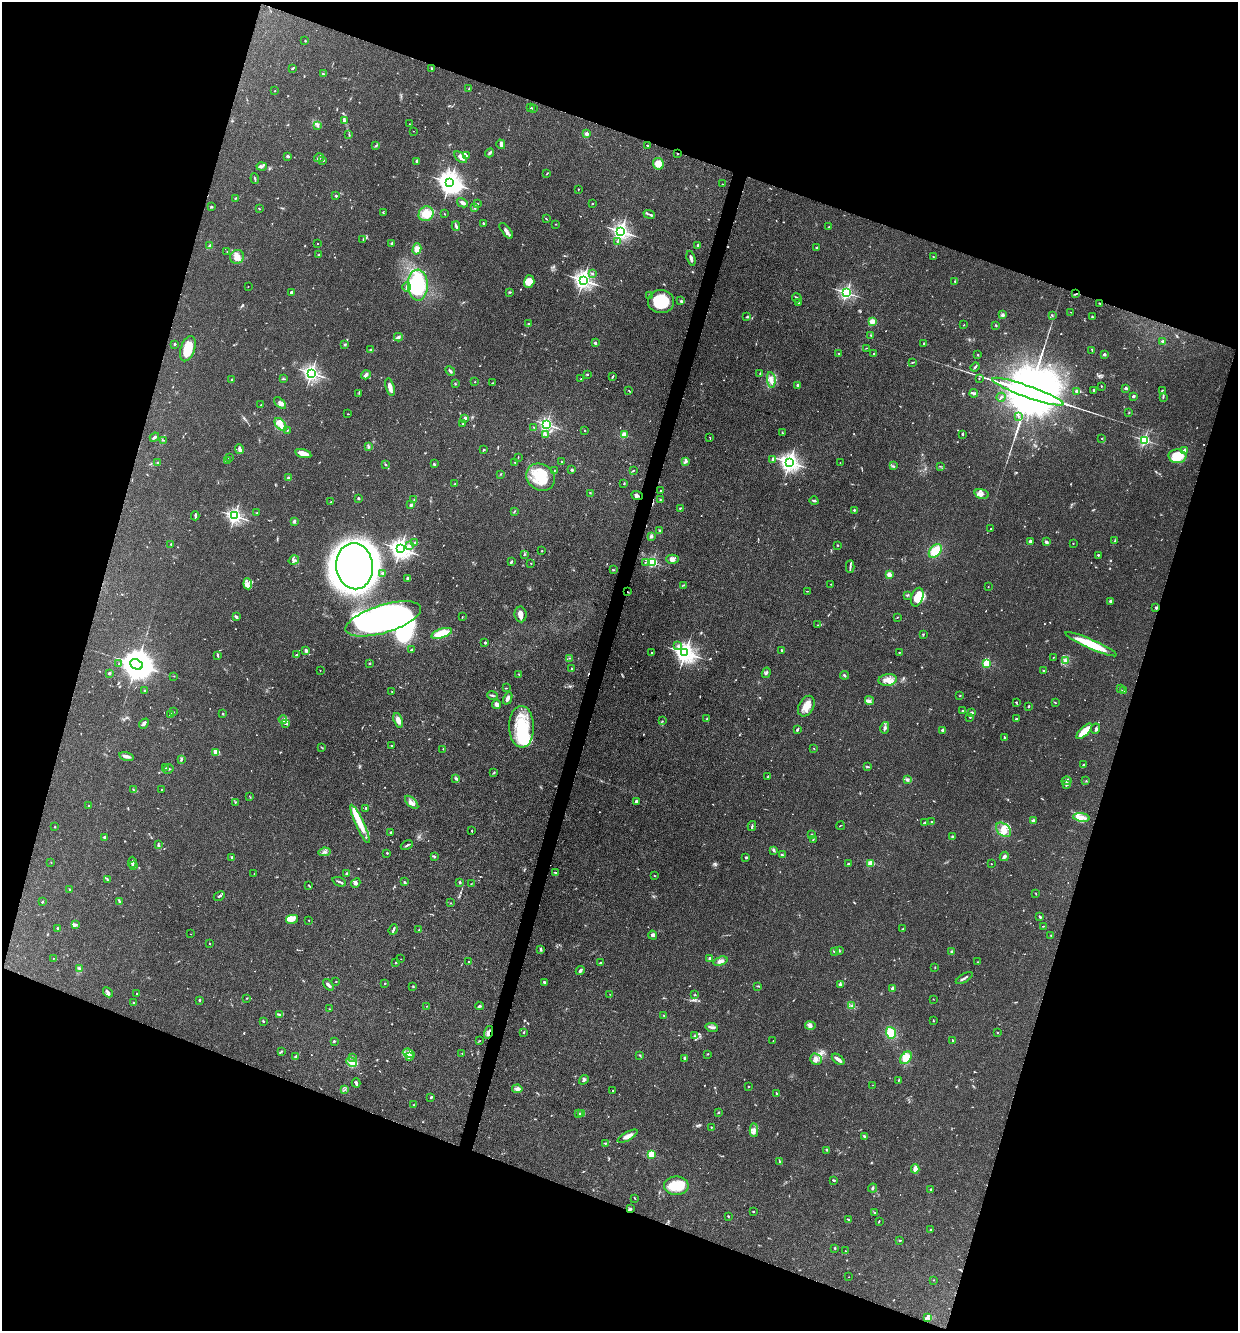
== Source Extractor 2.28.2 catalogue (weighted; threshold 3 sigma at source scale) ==
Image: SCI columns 261-5202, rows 2-5316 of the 5334 x 5318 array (HDU 1 of 3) = the unmasked area's bounding box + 8 px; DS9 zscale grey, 4 x 4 block average (1 PNG px = mean of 4 x 4 image px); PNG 1240 x 1333 px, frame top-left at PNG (2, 2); each listed source drawn as its Kron ellipse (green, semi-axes under 4 px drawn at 4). Shown black and unused: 38% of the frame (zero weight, under 3 of 4 exposures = <1% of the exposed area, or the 3 px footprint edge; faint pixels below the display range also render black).
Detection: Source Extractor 2.28.2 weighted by HDU 2 'WHT'. Background 0.141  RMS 0.0069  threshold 0.0308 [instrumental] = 3 sigma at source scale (4.5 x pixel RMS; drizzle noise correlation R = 1.50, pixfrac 1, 0.05/0.05 arcsec/px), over >= 5 px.
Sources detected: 837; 10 too faint to see at this stretch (4 x 4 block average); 5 inside a brighter object's white glare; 6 cosmic-ray / hot-pixel residue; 3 long thin detections or spike segments (spike, bleed or trail) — neither listed nor drawn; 23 coinciding with a brighter row at this scale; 48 inside a brighter listed object's ellipse — not listed separately; of the other 742, all 500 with FLUX_AUTO >= 1.77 (the completeness limit of this list) listed and drawn (242 fainter detections not listed), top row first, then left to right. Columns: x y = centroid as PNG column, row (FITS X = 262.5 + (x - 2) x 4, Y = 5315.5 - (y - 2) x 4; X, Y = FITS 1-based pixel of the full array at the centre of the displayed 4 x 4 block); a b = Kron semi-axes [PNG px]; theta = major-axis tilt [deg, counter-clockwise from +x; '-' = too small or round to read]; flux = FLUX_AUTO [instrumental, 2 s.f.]
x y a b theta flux
305 41 2 2 - 2.2
293 68 3 3 - 3.5
432 68 3 2 - 5.5
323 74 2 2 - 2.8
469 89 3 2 - 2.3
275 91 2 2 - 4.7
531 108 3 2 - 3.7
533 109 2 2 - 2.4
345 121 3 3 - 7.3
409 124 2 2 - 2.9
318 125 4 2 - 5.9
413 131 2 2 - 2.8
349 134 2 2 - 2.7
586 134 2 2 - 69
501 144 5 3 - 12
647 145 2 2 - 2.6
376 146 2 2 - 2.8
490 153 5 2 - 7.3
678 154 2 2 - 2
288 156 2 2 - 30
466 156 3 2 - 4.6
460 157 7 3 -42 16
319 158 5 3 - 8.8
323 161 3 2 - 4.8
417 162 3 2 - 14
658 164 6 5 - 53
262 167 5 2 - 6.6
547 174 3 2 - 2
255 178 5 2 - 3.9
450 182 4 3 - 4100
723 184 2 2 - 2
578 189 3 2 - 2.9
336 196 2 2 - 19
235 198 2 2 - 3.5
462 203 6 3 -28 12
477 204 2 2 - 2.5
592 204 2 2 - 5
211 207 2 2 - 5.6
475 207 3 2 - 4.5
259 209 2 2 - 3.9
383 213 3 2 - 1.8
426 214 8 7 - 61
444 214 2 2 - 2
649 214 6 2 -21 6.9
546 219 3 2 - 2.3
483 223 2 2 - 15
556 224 3 2 - 1.8
456 226 5 2 - 8.9
829 227 2 2 - 2.7
506 231 9 3 -52 13
621 231 3 2 - 1800
363 239 2 2 - 2.7
617 241 3 2 - 2.9
392 243 3 2 - 5.3
318 244 2 2 - 3.8
698 245 2 2 - 21
210 246 3 2 - 15
816 248 2 2 - 6.4
417 249 6 4 75 32
227 251 2 2 - 2
319 255 3 3 - 4.8
237 257 7 6 - 26
933 257 2 2 - 3.2
691 258 7 2 -73 13
592 274 3 2 - 4.4
583 280 3 2 - 2100
529 282 6 5 - 45
955 282 2 2 - 2.9
418 285 15 10 -88 310
248 287 2 2 - 2.3
407 287 5 3 - 10
291 292 4 2 - 4.4
510 292 2 2 - 2.4
846 293 2 2 - 1000
1075 294 2 2 - 3
650 296 3 2 - 5
797 298 5 2 - 7.6
681 301 4 2 - 4.4
661 302 13 11 1 160
798 303 2 2 - 2.3
1099 303 3 2 - 2.6
1071 312 2 2 - 3.1
1002 315 3 3 - 9.1
1052 315 2 2 - 3.5
1092 316 2 2 - 3
747 317 3 2 - 5.1
872 322 3 3 - 31
529 324 2 2 - 23
964 325 2 2 - 2.9
996 325 2 2 - 5.1
871 335 2 2 - 3.4
398 337 4 3 - 7.1
1162 341 2 2 - 16
595 343 2 2 - 15
924 343 2 2 - 7.4
174 344 2 2 - 13
345 344 2 2 - 5.5
866 348 2 2 - 2.3
188 349 13 7 71 96
370 350 3 2 - 3.3
1092 350 3 2 - 2.6
839 353 2 2 - 2
874 353 2 2 - 6.2
1104 354 2 2 - 33
978 355 2 2 - 2.8
913 362 3 2 - 2.9
975 367 5 2 - 6.7
450 371 5 2 - 6.6
311 373 3 2 - 1700
587 374 2 2 - 9.9
760 374 3 2 - 3.3
366 375 5 2 - 8.7
613 376 4 2 - 3.9
979 378 2 2 - 1.8
284 379 4 2 - 4.1
581 379 2 2 - 1.9
232 380 2 2 - 13
771 380 8 3 -82 20
475 382 2 2 - 3.8
493 383 3 2 - 2.2
455 384 2 2 - 2.1
798 385 2 2 - 33
1101 386 2 2 - 1.9
390 387 9 3 -75 31
1126 388 2 2 - 32
629 390 2 2 - 2.1
1094 390 2 2 - 8.7
1162 390 2 2 - 2.9
1076 391 2 2 - 11
1028 392 38 6 -20 110000
359 393 2 2 - 2.6
974 393 4 2 - 6.1
1133 396 2 2 - 26
1001 397 4 2 - 6.3
1163 397 3 2 - 3.9
280 403 7 4 -42 16
261 405 2 2 - 3.1
1129 413 2 2 - 2.2
348 414 2 2 - 2.1
1018 416 3 2 - 3.2
465 418 3 2 - 14
463 423 3 2 - 2.6
281 424 7 4 -49 30
546 424 2 2 - 1000
534 427 3 2 - 3.3
287 430 2 2 - 2
585 431 2 2 - 9.5
782 433 2 2 - 3.3
545 434 4 3 - 6.9
962 434 2 2 - 5.9
624 435 2 2 - 170
154 437 5 2 - 9.7
710 438 3 2 - 2.5
1102 438 2 2 - 2.4
164 440 2 2 - 1.8
1144 440 2 2 - 740
369 447 2 2 - 2.1
240 449 5 4 - 10
483 450 2 2 - 5.4
1184 451 2 2 - 74
303 453 8 4 -15 30
1177 456 9 7 -4 110
229 457 2 2 - 3
518 457 2 2 - 2.1
772 459 4 2 - 5.9
227 461 2 2 - 2.8
686 461 3 2 - 6.1
515 462 2 2 - 2.8
561 462 2 2 - 1.8
790 462 3 3 - 2300
158 463 3 2 - 4.5
840 463 2 2 - 2
434 464 3 2 - 3.8
386 465 2 2 - 2.9
894 466 2 2 - 3.1
940 466 2 2 - 1.9
554 470 2 2 - 1.8
571 470 2 2 - 20
633 470 2 2 - 3.5
501 474 2 2 - 2.4
540 477 15 13 -35 130
288 478 4 2 - 7.5
624 483 3 2 - 2.5
455 484 2 2 - 3.6
661 491 2 2 - 2.4
590 493 2 2 - 1.9
982 494 7 5 -15 19
637 495 6 2 -23 12
358 499 2 2 - 21
414 500 4 2 - 3
660 500 2 2 - 4.1
814 501 4 2 - 6.7
330 502 2 2 - 2.4
411 505 2 2 - 27
680 508 3 2 - 3.1
854 510 2 2 - 16
514 511 3 2 - 2.4
256 513 2 2 - 2.1
195 516 4 2 - 4.3
234 516 2 2 - 1400
294 521 3 2 - 7.6
991 529 3 2 - 2
659 530 2 2 - 3.7
651 536 4 3 - 6.8
1030 541 2 2 - 30
1115 541 2 2 - 2.3
415 542 3 2 - 3.5
1046 542 2 2 - 10
1073 543 2 2 - 2.1
171 544 2 2 - 8.5
837 545 2 2 - 3
409 546 2 2 - 13
400 549 3 3 - 2700
542 551 2 2 - 1.9
935 551 8 5 49 61
524 555 3 2 - 3.5
1098 555 2 2 - 11
672 559 6 4 0 16
294 560 5 3 - 9
511 562 3 2 - 8.5
645 562 2 2 - 2.1
652 562 2 2 - 570
531 563 2 2 - 2.6
355 566 23 18 -84 4900
850 567 6 2 87 7.1
614 570 2 2 - 2.3
383 573 2 2 - 3.8
889 574 2 2 - 100
408 578 3 3 - 5.8
248 584 5 3 - 17
831 584 2 2 - 3.9
683 585 4 2 - 3.1
988 587 2 2 - 2.7
807 591 3 2 - 2.1
628 592 3 2 - 2.4
907 595 3 2 - 4.1
917 597 9 6 72 90
1110 601 3 3 - 6.6
1155 607 3 2 - 4
521 614 8 6 -82 24
237 617 3 2 - 6.1
462 617 3 2 - 2.4
897 617 2 2 - 2.3
383 619 39 14 17 2100
818 625 2 2 - 2
442 633 11 4 18 94
923 634 2 2 - 4
485 643 2 2 - 19
1091 644 28 4 -24 140
678 646 3 2 - 5.3
412 649 3 2 - 3.6
782 650 3 2 - 7.7
306 651 3 3 - 12
899 652 2 2 - 2.6
652 653 2 2 - 7.1
685 653 3 3 - 2700
218 655 3 2 - 5.5
296 655 3 2 - 3.2
1054 657 2 2 - 2
570 658 3 2 - 3.6
1065 661 4 3 - 9.6
987 663 2 2 - 280
119 664 2 2 - 4.7
136 664 7 5 -24 12000
370 664 2 2 - 3
572 669 3 2 - 3.8
320 670 2 2 - 4.6
1043 671 2 2 - 4.4
109 673 2 2 - 24
766 673 5 2 - 7.6
519 674 3 2 - 3
844 675 4 2 - 6.2
174 676 2 2 - 2.4
888 680 9 6 9 31
506 688 3 2 - 2.3
1120 689 2 2 - 1.9
144 691 3 2 - 3.1
1123 691 3 2 - 2.5
392 692 3 2 - 1.9
492 695 5 2 - 5.6
960 696 2 2 - 4.9
508 698 6 2 66 17
869 700 4 2 - 6
1016 702 2 2 - 3.4
1055 702 3 2 - 2.3
496 704 4 3 - 19
806 706 11 7 62 51
1029 706 2 2 - 11
963 711 2 2 - 13
173 712 3 2 - 3.4
972 713 2 2 - 25
170 714 3 2 - 2.5
223 714 2 2 - 12
970 717 2 2 - 2.8
283 719 4 3 - 7.2
707 719 2 2 - 2.9
1016 719 2 2 - 9.6
398 720 8 3 -70 26
662 721 2 2 - 1.8
144 724 6 2 49 7.7
286 724 3 2 - 3.2
521 727 21 12 -88 170
885 728 6 3 78 9
1096 729 5 2 - 6.3
797 730 2 2 - 8.3
943 730 2 2 - 40
1084 731 10 3 44 75
1005 738 3 2 - 7
392 746 2 2 - 3.9
322 748 3 2 - 1.8
443 749 2 2 - 1.8
814 749 3 2 - 2.2
215 752 4 3 - 9.5
127 756 7 3 -14 14
181 760 3 2 - 3.2
1084 765 3 2 - 7.8
867 767 3 2 - 2.1
165 768 2 2 - 1.8
168 769 5 2 - 4.4
493 773 3 2 - 3.2
768 776 3 2 - 3.9
456 779 3 2 - 9.1
907 780 4 2 - 5.6
1066 781 5 3 - 10
1086 781 2 2 - 2.5
1066 785 3 2 - 5.3
161 789 2 2 - 3.2
134 790 4 2 - 4.2
250 797 3 2 - 1.8
235 802 2 2 - 2.6
412 802 8 3 -44 13
636 802 4 2 - 5.1
89 806 2 2 - 5.9
366 808 2 2 - 13
1081 817 8 4 -9 24
1033 821 2 2 - 68
925 822 2 2 - 2.1
931 822 2 2 - 3.5
360 824 21 4 -65 66
752 826 5 2 - 4.8
840 826 4 2 - 2.4
55 827 2 2 - 7.4
1004 830 9 6 -42 39
472 831 2 2 - 3.6
391 832 2 2 - 22
811 835 2 2 - 5.4
104 837 2 2 - 31
952 837 3 2 - 6.7
813 839 3 2 - 3.3
158 845 4 2 - 4.6
407 845 6 2 28 6.7
774 850 3 2 - 6.5
324 852 6 2 7 8.6
387 853 2 2 - 10
782 855 3 2 - 9
434 856 3 2 - 6.8
1004 856 5 3 - 8.3
232 857 3 2 - 6.2
746 857 3 2 - 5.8
132 862 5 2 - 14
51 863 2 2 - 1.8
871 863 2 2 - 210
848 864 2 2 - 17
991 864 2 2 - 2.7
134 865 3 2 - 7.5
556 873 4 2 - 5.8
254 874 2 2 - 2
347 874 4 3 - 5.7
654 876 3 2 - 2.4
107 880 3 2 - 3.3
339 882 7 2 -21 8.7
404 882 3 2 - 3.3
356 883 5 3 - 7.8
460 883 2 2 - 7.4
471 884 2 2 - 2.1
309 886 3 2 - 3
70 890 3 2 - 3.7
1036 894 3 2 - 2.2
219 896 6 2 26 7.2
42 902 2 2 - 11
119 902 4 2 - 5.7
450 903 2 2 - 1.8
1040 917 3 2 - 4.8
292 919 6 4 11 40
309 920 2 2 - 5.4
75 924 2 2 - 4
1043 926 2 2 - 2.7
57 928 3 2 - 4.5
903 929 3 2 - 2.3
393 930 5 2 - 7.1
419 930 2 2 - 3.3
191 934 2 2 - 1.9
653 935 5 3 - 9.6
1051 935 2 2 - 2.4
210 944 2 2 - 2.2
540 950 3 2 - 4.7
839 950 3 2 - 2.4
834 951 2 2 - 8
951 952 3 2 - 4.2
53 958 2 2 - 1.8
710 958 2 2 - 39
401 959 2 2 - 2.1
720 961 7 3 18 17
469 962 2 2 - 4.7
978 962 2 2 - 2.2
396 963 2 2 - 9.1
600 963 2 2 - 3.2
935 967 3 2 - 2.1
79 968 3 2 - 5
580 971 5 2 - 9
964 978 9 2 31 10
336 982 2 2 - 5.1
544 982 3 2 - 8.6
385 983 2 2 - 3.7
328 985 7 2 -50 13
840 985 4 2 - 5.4
413 986 2 2 - 1.8
758 986 3 2 - 3.5
893 988 2 2 - 60
108 992 6 2 -44 12
136 994 2 2 - 8.9
610 994 2 2 - 3
695 995 2 2 - 3.4
247 998 2 2 - 2.3
933 999 2 2 - 2.1
199 1000 2 2 - 7
133 1003 2 2 - 3.7
426 1006 2 2 - 2
479 1006 4 2 - 5.1
852 1006 3 2 - 4.6
329 1009 2 2 - 2
279 1014 4 2 - 5.6
664 1016 2 2 - 2.5
263 1021 3 2 - 2.7
934 1021 2 2 - 2.3
810 1026 5 4 - 12
711 1027 6 2 -8 9.4
489 1032 6 2 73 11
524 1032 2 2 - 6.2
891 1033 6 5 - 64
997 1033 2 2 - 2.1
694 1036 2 2 - 4.9
953 1040 2 2 - 4.2
334 1041 2 2 - 5.8
479 1041 2 2 - 2.2
773 1041 2 2 - 2
281 1051 3 2 - 3.4
409 1053 6 3 -19 12
462 1054 3 2 - 1.8
707 1054 2 2 - 2
640 1055 2 2 - 2.9
409 1056 3 2 - 5.7
296 1057 3 2 - 8.9
352 1057 2 2 - 2.8
685 1058 4 2 - 6.9
906 1058 7 5 51 53
816 1059 6 5 - 18
838 1059 7 2 -38 18
352 1062 6 4 -28 26
584 1080 5 3 - 8.7
899 1080 3 2 - 2.6
356 1083 4 2 - 8.9
872 1085 2 2 - 1.9
748 1086 2 2 - 6.2
345 1089 3 2 - 2.3
517 1089 5 4 - 13
613 1091 2 2 - 7.1
776 1093 3 2 - 3.5
431 1098 2 2 - 3.6
414 1105 2 2 - 2.5
718 1112 2 2 - 4.4
579 1113 2 2 - 2.1
581 1113 2 2 - 2.7
711 1127 2 2 - 3.9
754 1130 7 4 -87 17
628 1136 11 3 28 23
865 1137 3 2 - 10
605 1143 2 2 - 4.1
826 1150 2 2 - 2.2
651 1154 2 2 - 250
779 1162 3 2 - 3.5
915 1169 5 3 - 21
834 1180 3 2 - 4.2
676 1186 12 9 -1 88
873 1188 4 2 - 5
930 1189 2 2 - 10
635 1198 3 2 - 2.9
630 1209 4 2 - 5.2
753 1212 3 2 - 1.9
875 1213 3 2 - 3.2
728 1216 2 2 - 3
848 1219 3 2 - 3.3
879 1221 3 2 - 3
931 1230 2 2 - 11
900 1241 2 2 - 2.5
835 1248 2 2 - 3.4
845 1251 2 2 - 1.9
849 1277 2 2 - 2.3
933 1280 2 2 - 5
928 1318 3 2 - 5.4
Overlapping masked pixels (flux is a lower limit): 6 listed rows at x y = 678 154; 1075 294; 637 495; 628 592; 489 1032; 630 1209
Diffuse or blended objects may show on this block-average render without a row.